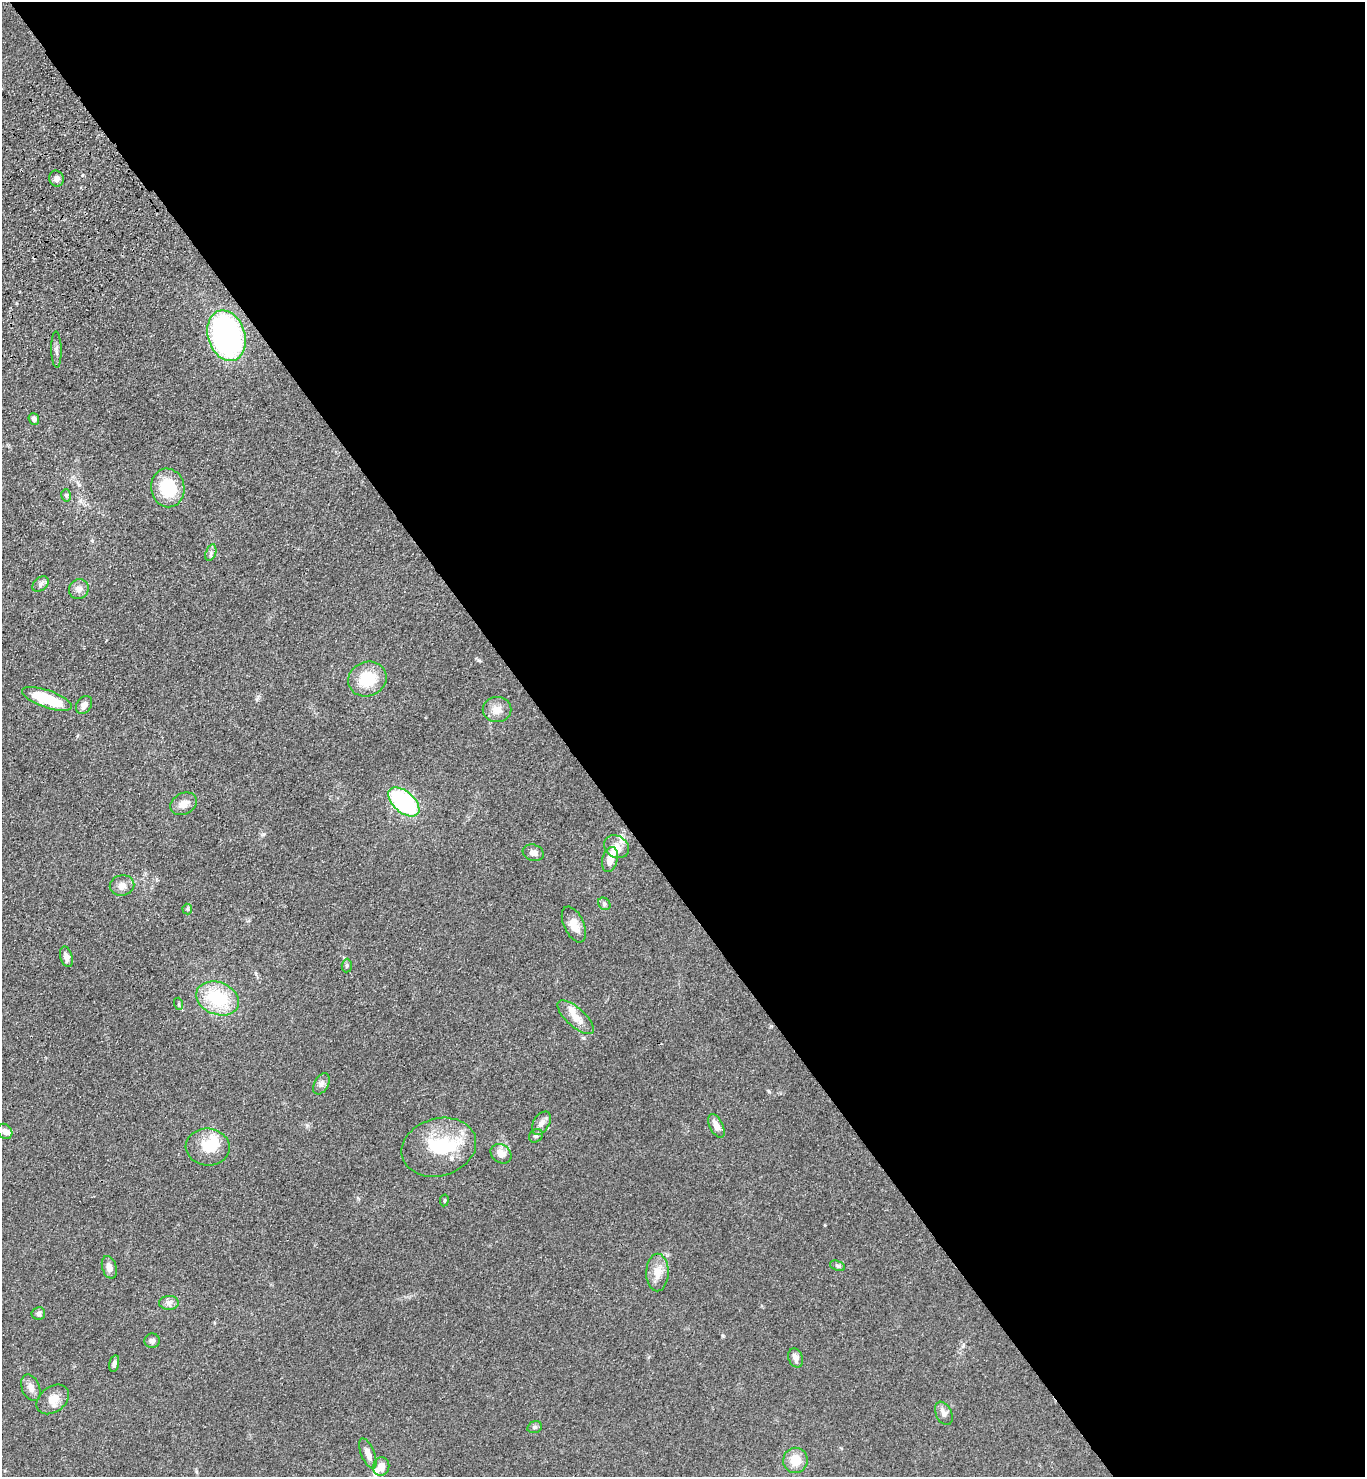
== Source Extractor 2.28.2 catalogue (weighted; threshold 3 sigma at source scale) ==
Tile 8 of 4 x 4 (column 4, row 2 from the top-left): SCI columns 4460-5822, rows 3044-4518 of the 6055 x 6086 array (HDU 1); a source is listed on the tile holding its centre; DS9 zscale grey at full resolution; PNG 1367 x 1479 px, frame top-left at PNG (2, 2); each listed source drawn as its Kron ellipse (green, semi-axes under 4 px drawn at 4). Shown black and unused: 59% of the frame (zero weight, under 3 of 4 exposures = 6% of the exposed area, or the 3 px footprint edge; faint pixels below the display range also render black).
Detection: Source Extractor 2.28.2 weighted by HDU 2 'WHT'; one run over the whole footprint, this tile lists its part. Background 0.0995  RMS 0.0068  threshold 0.0306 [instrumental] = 3 sigma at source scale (4.5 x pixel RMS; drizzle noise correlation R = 1.50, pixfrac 1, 0.05/0.05 arcsec/px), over >= 5 px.
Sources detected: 59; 3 inside a brighter object's white glare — neither listed nor drawn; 5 inside a brighter listed object's ellipse — not listed separately; the other 51 listed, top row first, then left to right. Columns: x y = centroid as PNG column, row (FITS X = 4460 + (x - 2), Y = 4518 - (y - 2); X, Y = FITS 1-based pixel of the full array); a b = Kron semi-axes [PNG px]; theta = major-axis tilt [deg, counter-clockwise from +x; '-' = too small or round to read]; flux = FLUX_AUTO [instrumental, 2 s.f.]
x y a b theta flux
57 179 8 7 - 2.5
226 336 26 18 -72 170
56 349 18 5 -88 2.6
34 419 6 5 - 2.4
168 488 19 16 -81 30
66 495 6 5 - 1.3
211 553 8 5 71 2
40 584 9 6 42 2.2
79 589 10 9 - 3.7
367 679 19 17 22 23
47 699 26 8 -19 33
84 705 10 7 55 3.7
497 710 14 12 0 6.8
404 802 18 10 -41 92
183 804 14 10 28 6.1
616 847 13 10 -33 5.8
533 853 11 8 -19 3.8
610 859 13 7 76 7.8
122 885 12 10 11 5.1
604 904 7 5 -46 1.5
187 909 5 5 - 1
574 924 19 10 -65 8
66 957 10 6 -73 3.5
347 966 7 5 87 1.2
218 998 22 16 -21 37
179 1004 6 4 -72 0.9
576 1017 23 9 -42 8.6
321 1084 11 7 62 2.9
541 1123 13 8 59 4.3
716 1126 13 6 -63 6
5 1131 8 7 - 3.1
536 1136 7 6 - 1.5
208 1147 22 18 -5 19
439 1147 38 28 16 41
501 1154 11 9 -35 6.4
444 1200 6 3 81 0.72
837 1266 8 4 -21 1.3
109 1267 12 7 -73 4.3
657 1273 19 11 89 8.5
169 1303 10 7 1 2.9
38 1313 6 6 - 2.1
152 1341 7 7 - 2.2
796 1358 10 7 -67 3.3
114 1363 8 4 76 2.6
31 1388 14 9 -66 4.5
53 1399 18 12 37 8.1
944 1413 12 8 -64 3.8
535 1427 7 5 17 1.5
368 1453 16 7 -68 5.2
795 1460 12 12 - 12
381 1467 9 8 - 6.2
Unlisted compact peaks at least as high as the median listed source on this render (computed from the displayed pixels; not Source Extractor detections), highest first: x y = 479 660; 723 1336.